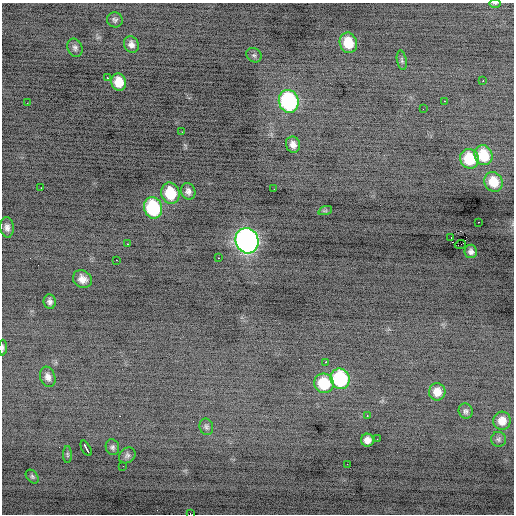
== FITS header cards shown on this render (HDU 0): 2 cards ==
NAXIS1  =                  512 / Axis length
NAXIS2  =                  512 / Axis length

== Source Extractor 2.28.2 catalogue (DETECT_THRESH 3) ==
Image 512 x 512 px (HDU 0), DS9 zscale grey, 1 PNG px = 1 image px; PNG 516 x 516 px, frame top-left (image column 1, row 512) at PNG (2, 3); each listed source drawn as its Kron ellipse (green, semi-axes under 4 px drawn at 4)
Background -0.498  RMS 0.96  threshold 2.89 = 3 sigma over >= 5 px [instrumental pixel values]
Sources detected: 57; all 57 listed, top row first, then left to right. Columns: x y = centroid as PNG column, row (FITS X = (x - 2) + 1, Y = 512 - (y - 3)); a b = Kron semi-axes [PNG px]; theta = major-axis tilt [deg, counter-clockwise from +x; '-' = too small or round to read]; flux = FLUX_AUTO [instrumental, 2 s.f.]
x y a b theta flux
495 3 6 4 0 89
115 20 8 7 - 160
348 43 10 8 -72 1800
131 44 8 7 - 310
75 48 9 7 -67 210
254 55 8 6 -34 130
402 60 10 5 -79 140
107 78 3 2 - 560
483 80 3 2 - 290
119 82 8 7 - 1200
289 101 11 10 - 9000
444 101 2 2 - 230
27 103 2 2 - 38
423 109 2 2 - 47
182 132 2 2 - 93
293 145 8 7 - 410
483 155 10 9 - 2000
469 159 10 9 - 2500
493 182 10 9 - 1300
41 188 2 2 - 280
274 189 2 2 - 300
188 191 8 7 - 290
170 193 11 9 -75 2300
153 208 11 9 -73 4900
325 211 7 4 18 110
478 222 3 2 - 110
7 227 10 7 -84 280
451 238 3 2 - 540
247 241 13 11 -67 29000
127 244 2 2 - 330
460 244 5 2 - 1800
471 251 7 6 - 270
218 258 3 2 - 240
116 260 2 2 - 290
82 279 10 8 -33 520
50 302 7 6 - 230
3 348 8 3 88 110
326 362 3 2 - 520
48 377 10 7 -72 350
340 379 10 9 - 5600
324 383 10 9 - 2500
437 392 8 8 - 730
466 411 7 7 - 180
367 416 3 2 - 170
502 421 9 8 - 720
206 427 8 6 -74 160
377 439 2 2 - 51
498 439 7 7 - 170
367 440 6 6 - 430
112 447 8 6 -71 170
86 448 8 3 -62 610
67 454 8 4 -89 110
127 455 9 7 41 190
347 464 2 2 - 60
123 466 2 2 - 34
32 477 8 5 -49 120
190 514 2 2 - 460
At the frame edge (FLAGS 8, measured only in part): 3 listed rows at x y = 495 3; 3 348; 190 514